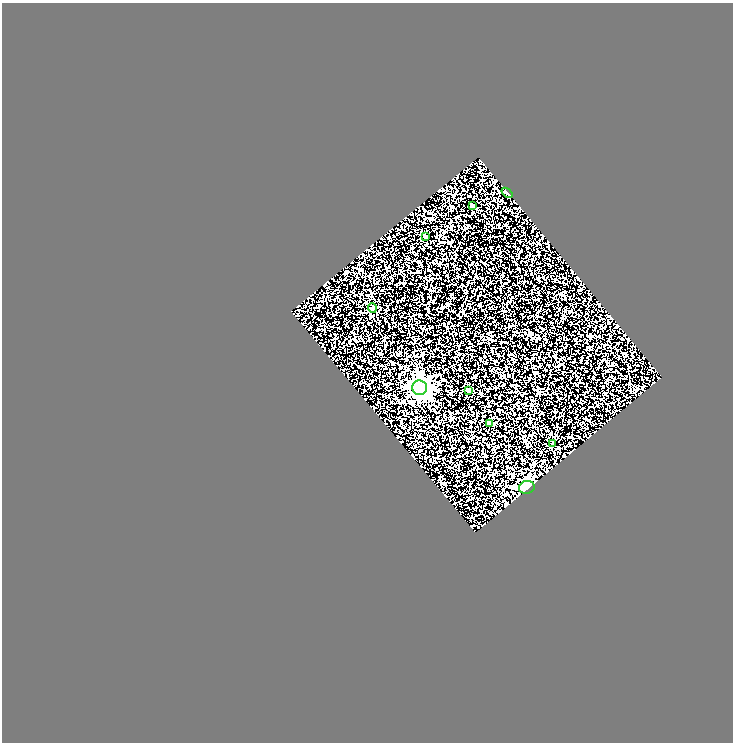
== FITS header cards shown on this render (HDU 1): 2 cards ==
NAXIS1  =                  731
NAXIS2  =                  740

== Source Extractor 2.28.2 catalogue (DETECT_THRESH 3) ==
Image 731 x 740 px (HDU 1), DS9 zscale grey, 1 PNG px = 1 image px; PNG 735 x 744 px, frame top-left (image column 1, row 740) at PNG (2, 3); each listed source drawn as its Kron ellipse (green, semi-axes under 4 px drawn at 4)
Background 0.381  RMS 0.2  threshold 0.591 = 3 sigma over >= 5 px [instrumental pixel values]
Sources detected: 9; all 9 listed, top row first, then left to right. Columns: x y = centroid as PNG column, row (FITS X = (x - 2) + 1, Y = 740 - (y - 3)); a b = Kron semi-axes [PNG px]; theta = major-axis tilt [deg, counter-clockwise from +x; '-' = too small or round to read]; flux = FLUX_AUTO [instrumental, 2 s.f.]
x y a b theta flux
507 193 6 4 -40 24
472 206 3 3 - 28
425 236 4 3 - 64
372 308 4 4 - 33
420 388 7 7 - 6400
468 390 3 3 - 40
489 423 4 4 - 82
553 444 3 3 - 24
527 487 8 6 16 1600